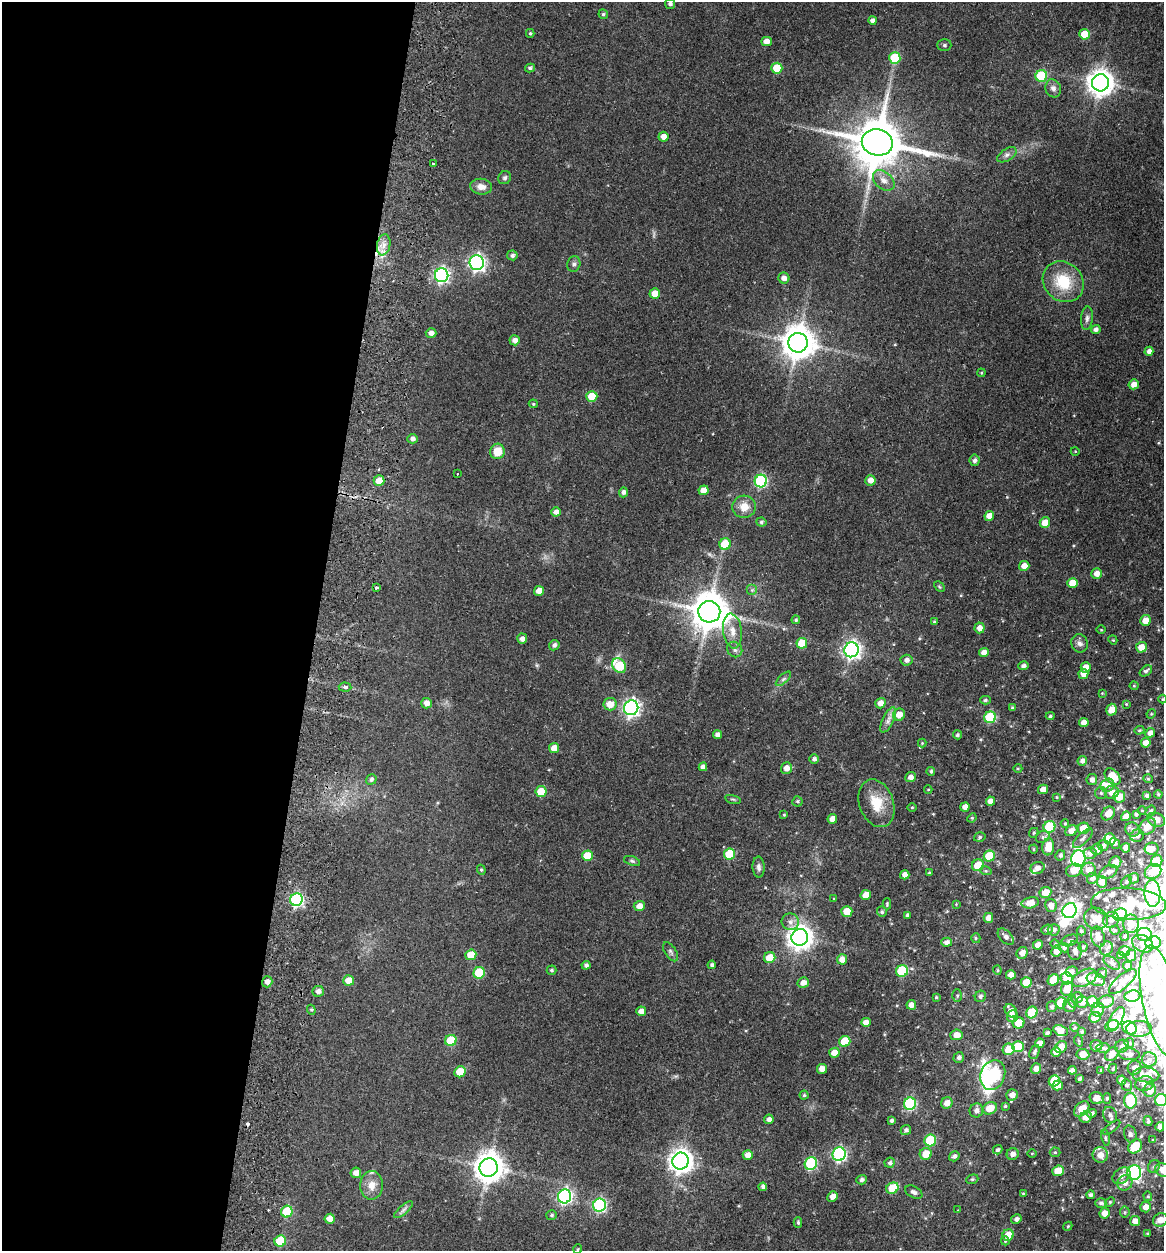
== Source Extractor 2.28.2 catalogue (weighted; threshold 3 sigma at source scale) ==
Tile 5 of 4 x 4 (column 1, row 2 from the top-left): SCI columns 299-1460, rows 2512-3760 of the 5126 x 5023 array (HDU 1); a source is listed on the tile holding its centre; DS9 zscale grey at full resolution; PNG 1166 x 1253 px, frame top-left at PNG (2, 2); each listed source drawn as its Kron ellipse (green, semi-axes under 4 px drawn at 4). Shown black and unused: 27% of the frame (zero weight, under 2 of 3 exposures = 3% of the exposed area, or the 3 px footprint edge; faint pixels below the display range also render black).
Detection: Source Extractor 2.28.2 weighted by HDU 2 'WHT'; one run over the whole footprint, this tile lists its part. Background 0.177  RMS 0.0078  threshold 0.0351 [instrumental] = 3 sigma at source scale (4.5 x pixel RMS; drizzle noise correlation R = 1.50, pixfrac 1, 0.05/0.05 arcsec/px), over >= 5 px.
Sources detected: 450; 1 too faint to see at this stretch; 18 inside a brighter object's white glare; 2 cosmic-ray / hot-pixel residue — neither listed nor drawn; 24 inside a brighter listed object's ellipse — not listed separately; the other 405 listed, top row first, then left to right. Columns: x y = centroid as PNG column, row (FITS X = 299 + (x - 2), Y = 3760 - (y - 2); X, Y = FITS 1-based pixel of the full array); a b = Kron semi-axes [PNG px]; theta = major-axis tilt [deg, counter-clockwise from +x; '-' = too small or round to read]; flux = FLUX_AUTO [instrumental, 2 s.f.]
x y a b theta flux
670 4 5 5 - 2.3
603 14 5 4 - 1.6
873 20 4 4 - 2.7
530 33 4 4 - 1.1
1085 34 5 5 - 16
766 41 5 4 - 5.9
944 45 7 5 -1 1.5
895 58 6 5 - 35
530 68 5 4 - 1.6
777 68 5 5 - 20
1041 76 6 5 - 41
1101 83 8 8 - 810
1053 88 9 7 -69 3.2
663 137 5 5 - 5.2
877 142 16 13 -11 3900
1007 155 11 6 32 2.8
433 164 3 3 - 2.5
505 178 7 6 - 1.8
884 180 12 8 -41 5.4
481 187 11 8 -8 5.7
384 245 11 6 80 5.3
512 255 5 5 - 2.1
477 263 7 7 - 230
574 264 8 6 78 2
442 275 7 6 - 180
784 278 5 5 - 4.2
1063 282 22 19 -44 26
655 293 5 5 - 8.1
1087 318 12 6 85 2.6
1096 329 5 4 - 2.4
431 333 5 5 - 4.2
515 340 5 5 - 4.2
798 343 10 9 - 1500
1149 351 4 4 - 3.5
981 373 4 3 - 0.69
1134 384 5 5 - 5.6
592 396 5 5 - 18
533 404 4 3 - 0.82
412 439 5 4 - 2.6
497 451 8 7 - 13
1075 451 4 3 - 0.55
974 460 5 5 - 2.3
457 473 3 2 - 0.73
870 480 5 5 - 5.3
379 481 5 5 - 9.5
761 481 6 6 - 93
704 490 5 5 - 8.2
623 492 5 4 - 2.6
744 507 12 11 - 9.6
556 512 5 4 - 4.3
989 516 5 4 - 6.4
761 522 5 4 - 1.4
1045 523 5 5 - 9.6
725 544 6 5 - 27
1024 566 5 5 - 6.1
1097 573 5 5 - 5.5
1073 583 5 5 - 13
939 587 6 4 -45 0.87
376 588 4 3 - 1.2
752 590 5 5 - 1.4
539 591 5 5 - 6.8
709 612 11 10 - 1900
796 620 4 4 - 1.3
1145 620 5 5 - 8.2
934 622 3 3 - 1.1
979 628 5 5 - 5
1101 630 5 3 - 0.64
732 631 17 9 -82 8.2
522 639 5 5 - 3.5
1113 640 4 3 - 0.72
802 643 5 5 - 17
1079 643 9 8 - 3
554 645 5 4 - 2
1141 647 5 5 - 7.9
735 649 8 7 - 2.9
851 650 7 7 - 280
984 652 5 4 - 5.1
906 660 6 5 - 3.1
619 666 8 6 -49 37
1023 666 5 4 - 2.6
1086 667 5 5 - 6.8
1146 671 7 4 37 2
1083 674 5 5 - 5.7
783 679 9 4 42 2
1134 686 4 4 - 0.79
345 687 6 4 -4 1.5
1102 693 4 4 - 0.65
1162 699 4 3 - 0.54
985 700 5 4 - 1.4
426 703 5 5 - 5.1
880 703 5 5 - 5.8
610 704 7 6 - 9.3
1126 704 4 4 - 0.71
631 708 7 7 - 260
1012 708 3 3 - 1.3
1111 710 6 5 - 7.9
1151 714 5 4 - 0.81
899 715 6 6 - 8.6
1050 716 4 4 - 1
990 717 6 5 - 52
888 720 14 5 64 3.9
1084 722 5 4 - 5.7
1139 730 5 4 - 0.9
1150 733 5 4 - 4.3
718 735 4 4 - 3.7
957 735 4 4 - 1.4
922 743 4 4 - 0.68
1146 743 5 5 - 5.7
554 748 5 5 - 8
814 759 4 4 - 2.2
1082 761 5 4 - 2.8
703 767 4 4 - 3.4
786 768 6 5 - 5.2
1018 768 4 3 - 0.75
931 771 4 4 - 1.4
910 777 5 5 - 3.9
1113 777 9 6 -47 17
371 779 5 5 - 1.9
1148 779 5 4 - 0.95
1092 780 5 5 - 3.2
1107 785 7 6 - 4.7
928 789 4 3 - 0.52
1043 789 5 5 - 5.9
541 792 5 5 - 20
1112 792 7 6 - 6.4
1101 793 6 6 - 1.6
1158 794 4 4 - 0.94
1147 796 4 4 - 2
1056 797 3 3 - 0.74
1119 797 6 6 - 12
733 799 8 3 -13 1.1
797 801 5 5 - 1.2
990 801 4 4 - 5.3
876 803 25 17 -70 18
912 807 5 3 - 0.76
965 807 5 4 - 4.5
1142 810 4 3 - 0.56
1151 811 5 5 - 1.7
1108 813 7 6 - 8.4
1136 814 4 4 - 1.4
784 815 4 3 - 0.73
1126 816 5 4 - 5.4
972 818 5 4 - 0.86
832 819 5 4 - 5
1156 820 9 7 -20 4.6
1065 824 4 4 - 0.84
1147 826 10 7 45 8.3
1049 827 6 5 - 42
1084 828 6 5 - 15
1133 829 7 6 - 2.6
1071 831 6 5 - 5.9
1034 833 5 4 - 1.2
1137 836 7 6 - 3.6
980 837 6 4 18 1.4
1043 837 7 5 23 1.8
1083 838 13 5 44 2.9
1110 839 6 5 - 5.9
1115 843 6 4 -52 2.3
1103 845 5 5 - 3.1
1048 847 8 6 82 12
1126 848 5 4 - 4.5
1033 849 4 4 - 0.89
1097 849 6 5 - 5.9
1152 849 7 6 - 6.3
1090 853 6 6 - 3.1
730 854 6 5 - 27
1060 855 5 4 - 1.9
587 856 5 5 - 17
989 856 5 5 - 26
1078 858 8 7 - 160
632 861 8 4 -18 1.4
1157 861 6 5 - 18
1115 862 6 5 - 6.3
978 865 6 5 - 16
758 867 10 6 -88 2.5
1038 868 7 6 - 3.9
481 870 5 4 - 1
1074 870 8 6 26 9.7
1089 870 7 7 - 6.6
986 871 6 3 -17 0.92
1153 871 9 7 34 16
1108 872 9 6 28 3.8
929 873 3 3 - 0.75
905 875 5 4 - 4.1
1092 878 6 5 - 2.7
1134 878 5 4 - 2.2
1126 881 6 4 53 1.2
1102 882 6 5 - 6.2
1045 892 6 5 - 9
1152 893 13 8 -87 130
866 895 5 5 - 9.8
834 898 4 2 - 0.67
296 900 6 6 - 120
1030 903 9 5 11 7.3
887 904 5 3 - 0.92
956 904 4 4 - 0.67
1128 904 37 15 -3 38
1051 905 6 6 - 4.4
639 906 5 5 - 5.8
847 911 5 5 - 13
1070 911 8 7 - 230
882 912 5 5 - 1.4
907 915 4 3 - 1.5
1120 915 7 6 - 54
988 918 5 5 - 4.9
1096 919 12 10 -29 8.9
1111 920 8 7 - 4.1
790 922 8 8 - 3.7
1131 924 9 8 - 9.5
1047 930 6 4 22 2.1
1054 930 6 6 - 2.4
1115 930 5 4 - 1.1
1081 931 4 4 - 1.3
1144 934 7 6 - 12
1125 936 4 4 - 1.4
800 937 8 8 - 650
1006 937 10 6 -47 3.4
1098 937 10 6 -76 6.5
976 938 5 4 - 1
1070 940 9 5 20 1.9
946 942 5 4 - 3
1153 943 7 6 - 11
1055 944 5 4 - 0.9
1143 944 11 8 -28 4.5
1038 945 5 4 - 5
1083 947 5 4 - 1.3
1064 948 5 4 - 1.7
1107 948 7 6 - 1.9
1056 951 5 5 - 6.6
1075 951 9 7 -85 3.6
1124 951 5 5 - 6.1
671 952 11 5 -57 2
1022 953 6 5 - 5.1
471 955 5 5 - 13
1120 955 4 3 - 1.4
1131 955 6 5 - 4.9
770 958 6 5 - 14
842 959 5 5 - 5.2
1112 963 9 5 -35 2
586 965 4 4 - 2.1
712 965 4 4 - 1.8
1127 966 4 4 - 4.8
552 970 5 4 - 1.4
997 970 4 4 - 0.89
902 971 6 5 - 43
1072 972 6 5 - 3.2
479 973 6 5 - 35
1102 973 5 5 - 1.3
1011 975 5 4 - 5
1067 978 6 6 - 12
1084 978 13 8 27 19
1096 979 9 6 -19 5.8
349 980 5 5 - 9.4
1053 980 6 5 - 19
267 982 5 5 - 3.6
1026 982 5 5 - 13
1123 982 17 7 41 6.4
803 983 5 5 - 5.1
1067 989 7 6 - 12
318 991 5 5 - 3.8
957 996 6 4 90 1.1
980 996 6 5 - 2
1132 996 8 5 9 14
936 997 3 3 - 0.9
1077 997 6 5 - 2.5
1072 1001 6 4 -71 1.1
1160 1001 56 17 -79 210
1082 1002 6 6 - 6.4
1093 1002 7 5 -21 16
1105 1002 8 6 18 6.5
1061 1003 5 5 - 23
911 1005 5 4 - 4.7
1069 1006 6 6 - 2.7
1052 1007 5 5 - 1.8
1098 1009 7 6 - 5.1
311 1010 5 4 - 1.2
641 1011 5 5 - 5.6
1011 1011 7 5 -55 6.3
1032 1012 6 5 - 27
1012 1016 6 5 - 6.4
1095 1017 6 5 - 5.7
1116 1019 13 6 60 9.3
866 1022 5 4 - 5.1
1019 1023 6 5 - 12
1112 1026 7 5 23 11
1075 1027 4 4 - 0.89
1130 1028 7 6 - 12
1139 1029 13 8 2 5.5
1061 1031 7 5 -23 7.9
1082 1032 4 4 - 1.3
1047 1033 4 3 - 1.6
956 1035 6 5 - 6.1
451 1040 6 5 - 29
845 1041 5 5 - 22
1079 1041 6 3 -71 0.86
1040 1043 5 4 - 6.3
1129 1043 5 4 - 0.96
1096 1046 6 5 - 2.7
1122 1046 7 6 - 2
1018 1047 6 5 - 22
1061 1047 6 5 - 6.4
1103 1048 6 5 - 1.5
1009 1049 6 5 - 15
1034 1052 7 4 67 1.9
1056 1052 5 4 - 5
834 1053 5 5 - 9.5
1083 1054 6 5 - 8
1112 1054 7 6 - 6.1
1129 1054 10 6 -6 2.9
959 1057 5 5 - 2.1
1149 1059 7 7 - 2.4
1036 1068 5 5 - 5.1
1135 1068 7 6 - 3.4
822 1069 5 5 - 5.8
1113 1069 5 4 - 0.74
1072 1070 4 4 - 2.8
1101 1070 4 3 - 0.73
460 1072 6 5 - 16
993 1075 15 12 71 110
1146 1075 13 7 -3 7.3
1080 1079 4 3 - 1.4
1121 1080 4 4 - 4.1
1054 1081 5 5 - 19
1145 1084 9 7 15 4.2
1127 1085 6 5 - 1.7
1058 1086 5 5 - 8
1150 1090 7 6 - 6.4
804 1095 4 4 - 1.2
1012 1095 6 5 - 5.1
1097 1098 7 5 -18 7.3
1107 1099 5 4 - 1.4
1161 1100 6 6 - 49
1130 1101 8 6 89 37
947 1103 6 5 - 5.3
910 1104 6 6 - 69
1005 1106 4 4 - 0.92
990 1108 7 6 - 12
1082 1109 9 6 44 8.5
976 1110 7 6 - 3.1
1092 1113 5 4 - 1.7
1110 1115 8 6 -61 2.9
1086 1117 6 5 - 5.9
769 1119 5 4 - 2.9
891 1121 4 3 - 1.5
1148 1121 5 3 - 1.4
1160 1127 4 4 - 2.9
1112 1128 10 3 38 1.2
906 1130 5 5 - 2.1
1130 1134 8 6 -73 2.1
1105 1138 8 4 -80 1.3
930 1140 6 5 - 41
1153 1140 3 2 - 0.43
1135 1146 8 6 45 22
998 1150 5 4 - 1.6
1055 1152 5 5 - 1
839 1154 7 6 - 140
926 1154 6 6 - 12
1013 1154 6 5 - 3.7
1032 1154 5 3 - 0.67
748 1155 5 5 - 6.4
1100 1155 8 7 - 7.3
954 1156 5 5 - 2.2
681 1161 8 8 - 610
890 1163 5 5 - 1.7
811 1164 6 6 - 73
489 1167 9 9 - 1100
1154 1167 7 5 54 1.6
1163 1170 8 6 -33 7.4
1058 1171 6 5 - 13
1134 1172 7 7 - 120
356 1173 5 5 - 5.1
1121 1176 10 7 38 4
972 1179 6 4 20 1.2
862 1180 5 4 - 2
1125 1183 7 7 - 4.4
372 1185 14 11 89 7.9
763 1187 4 4 - 2.3
892 1188 6 5 - 21
914 1192 9 5 -29 2.9
1023 1193 4 3 - 0.58
1090 1195 4 4 - 1.9
564 1196 7 6 - 160
1148 1196 5 4 - 0.99
832 1197 5 5 - 4.8
1110 1202 5 4 - 1
1101 1203 5 5 - 1.8
599 1205 7 6 - 120
1146 1207 5 5 - 5.4
403 1210 11 4 41 2.3
958 1210 3 3 - 0.73
287 1212 6 5 - 39
1125 1212 5 5 - 1.1
1105 1213 5 5 - 6.1
552 1215 5 5 - 1.3
330 1219 5 5 - 6.6
1016 1219 5 4 - 2.2
1160 1220 7 6 - 7.5
1135 1221 5 5 - 5.4
798 1222 5 4 - 1.5
1068 1226 5 3 - 0.86
1148 1233 4 3 - 1
1008 1235 6 5 - 11
280 1241 6 5 - 31
1005 1241 4 3 - 0.82
578 1249 5 3 - 0.68
Overlapping masked pixels (flux is a lower limit): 1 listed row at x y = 709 612
Isophote crosses this tile's border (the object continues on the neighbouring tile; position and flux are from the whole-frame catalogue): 4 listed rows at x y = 1160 1001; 1161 1100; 1163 1170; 1160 1220